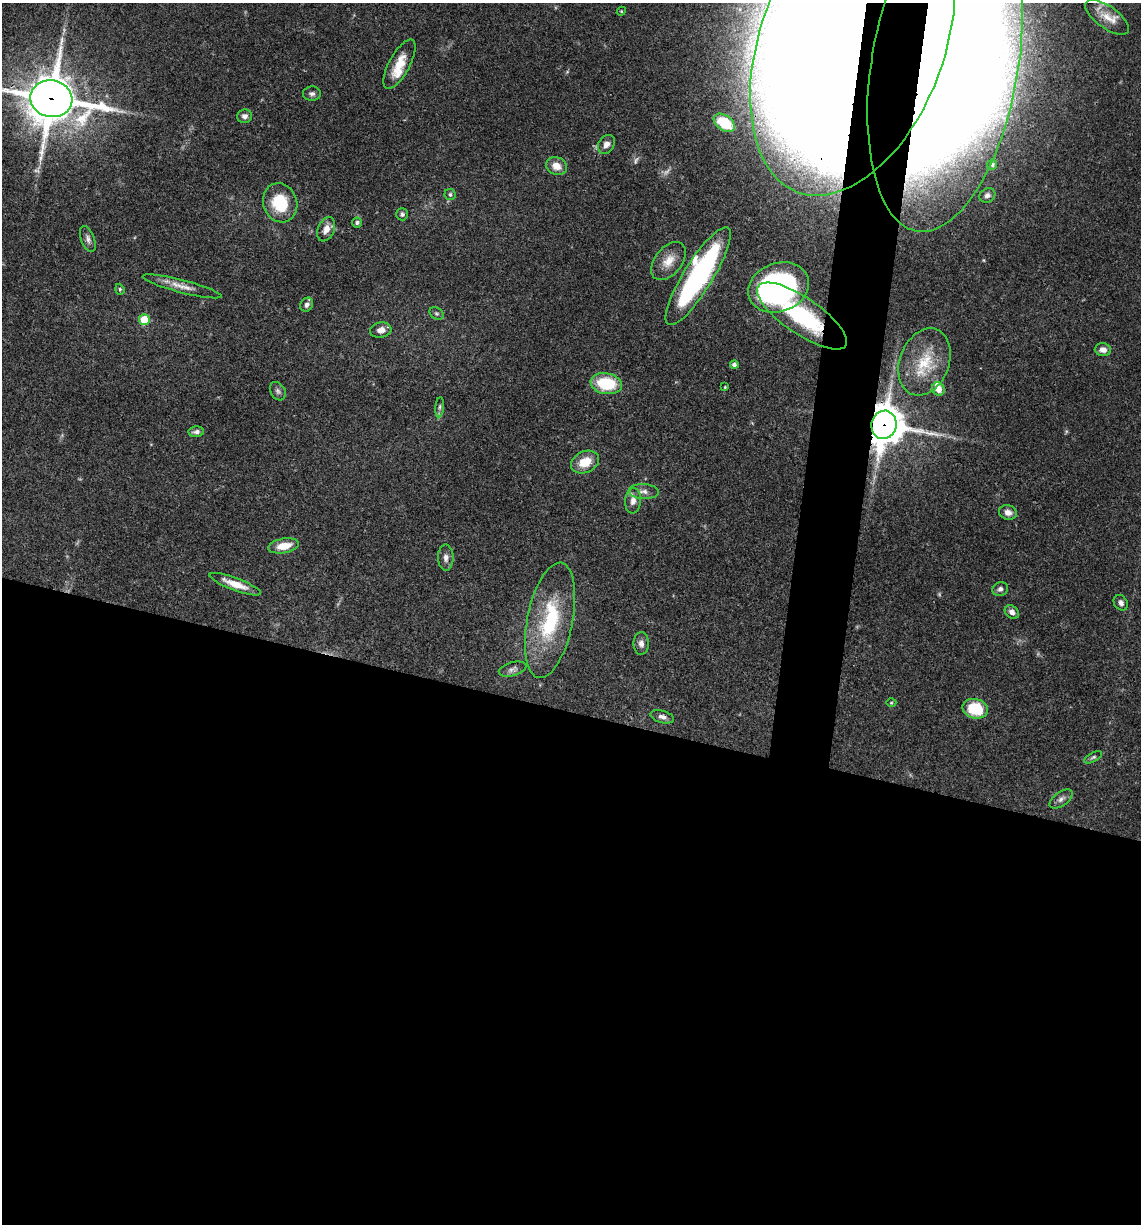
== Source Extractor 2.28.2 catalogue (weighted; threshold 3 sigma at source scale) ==
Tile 14 of 4 x 4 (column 2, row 4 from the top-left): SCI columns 1378-2516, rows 3-1224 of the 4913 x 4894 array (HDU 1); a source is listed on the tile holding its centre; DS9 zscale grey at full resolution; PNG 1143 x 1226 px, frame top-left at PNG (2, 3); each listed source drawn as its Kron ellipse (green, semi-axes under 4 px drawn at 4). Shown black and unused: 45% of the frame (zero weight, under 3 of 4 exposures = <1% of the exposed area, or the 3 px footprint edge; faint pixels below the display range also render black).
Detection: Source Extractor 2.28.2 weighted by HDU 2 'WHT'; one run over the whole footprint, this tile lists its part. Background 0.048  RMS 0.0028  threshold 0.0127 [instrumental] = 3 sigma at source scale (4.5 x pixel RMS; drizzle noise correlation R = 1.50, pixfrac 1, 0.05/0.05 arcsec/px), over >= 5 px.
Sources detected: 65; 4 too faint to see at this stretch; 1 inside a brighter object's white glare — neither listed nor drawn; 3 inside a brighter listed object's ellipse — not listed separately; the other 57 listed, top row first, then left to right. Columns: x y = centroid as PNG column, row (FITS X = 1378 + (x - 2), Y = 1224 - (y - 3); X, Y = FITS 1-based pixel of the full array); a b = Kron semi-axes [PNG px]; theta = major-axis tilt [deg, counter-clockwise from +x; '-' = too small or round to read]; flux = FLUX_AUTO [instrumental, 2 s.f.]
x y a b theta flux
621 11 4 4 - 0.32
1107 17 26 11 -36 4.2
852 42 159 92 70 3400
399 64 27 10 61 5.8
945 65 169 73 80 1800
312 94 9 7 3 0.93
51 99 21 18 -11 1200
245 116 7 7 - 1.2
724 123 12 7 -34 6.2
606 144 10 7 56 1.5
992 165 5 5 - 0.6
556 166 11 9 -21 3.2
450 194 6 5 - 0.63
987 195 8 7 - 0.96
280 203 20 17 -70 12
402 214 6 6 - 0.63
357 223 5 5 - 0.61
326 229 13 8 66 2.5
88 239 13 6 -69 1.3
668 261 22 13 52 4.4
698 276 57 14 58 64
182 286 41 6 -15 3.4
778 287 31 24 20 84
120 289 5 4 - 0.39
307 305 7 6 - 0.95
437 313 7 5 -33 0.55
802 316 53 18 -34 28
144 320 5 5 - 8.3
381 330 11 7 10 2
1103 350 8 6 -4 1.7
924 362 35 24 69 11
734 365 4 4 - 0.86
606 384 16 10 -10 14
725 387 4 3 - 0.25
938 389 7 6 - 2.8
278 391 10 7 -60 0.93
440 407 10 4 85 0.64
884 425 14 12 81 780
196 432 8 5 3 1
585 462 14 10 25 5.7
644 491 15 7 -3 1.8
633 501 12 8 85 1.9
1008 512 9 7 -17 1.9
284 546 15 7 10 4.5
446 557 13 8 -89 1.6
235 584 27 6 -20 4.4
1000 589 8 7 - 1.1
1121 603 8 6 -54 1.2
1012 612 8 6 -41 1.4
550 620 59 23 79 24
641 643 11 7 -89 1.5
513 669 14 7 16 1.2
891 703 5 3 - 0.26
975 709 13 9 -14 11
662 717 12 6 -15 1.3
1093 757 9 4 30 0.62
1061 799 13 7 36 1.3
Overlapping masked pixels (flux is a lower limit): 5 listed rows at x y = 852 42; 945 65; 51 99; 802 316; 884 425
Isophote crosses this tile's border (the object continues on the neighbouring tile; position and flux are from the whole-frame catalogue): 3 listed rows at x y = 852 42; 945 65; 51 99